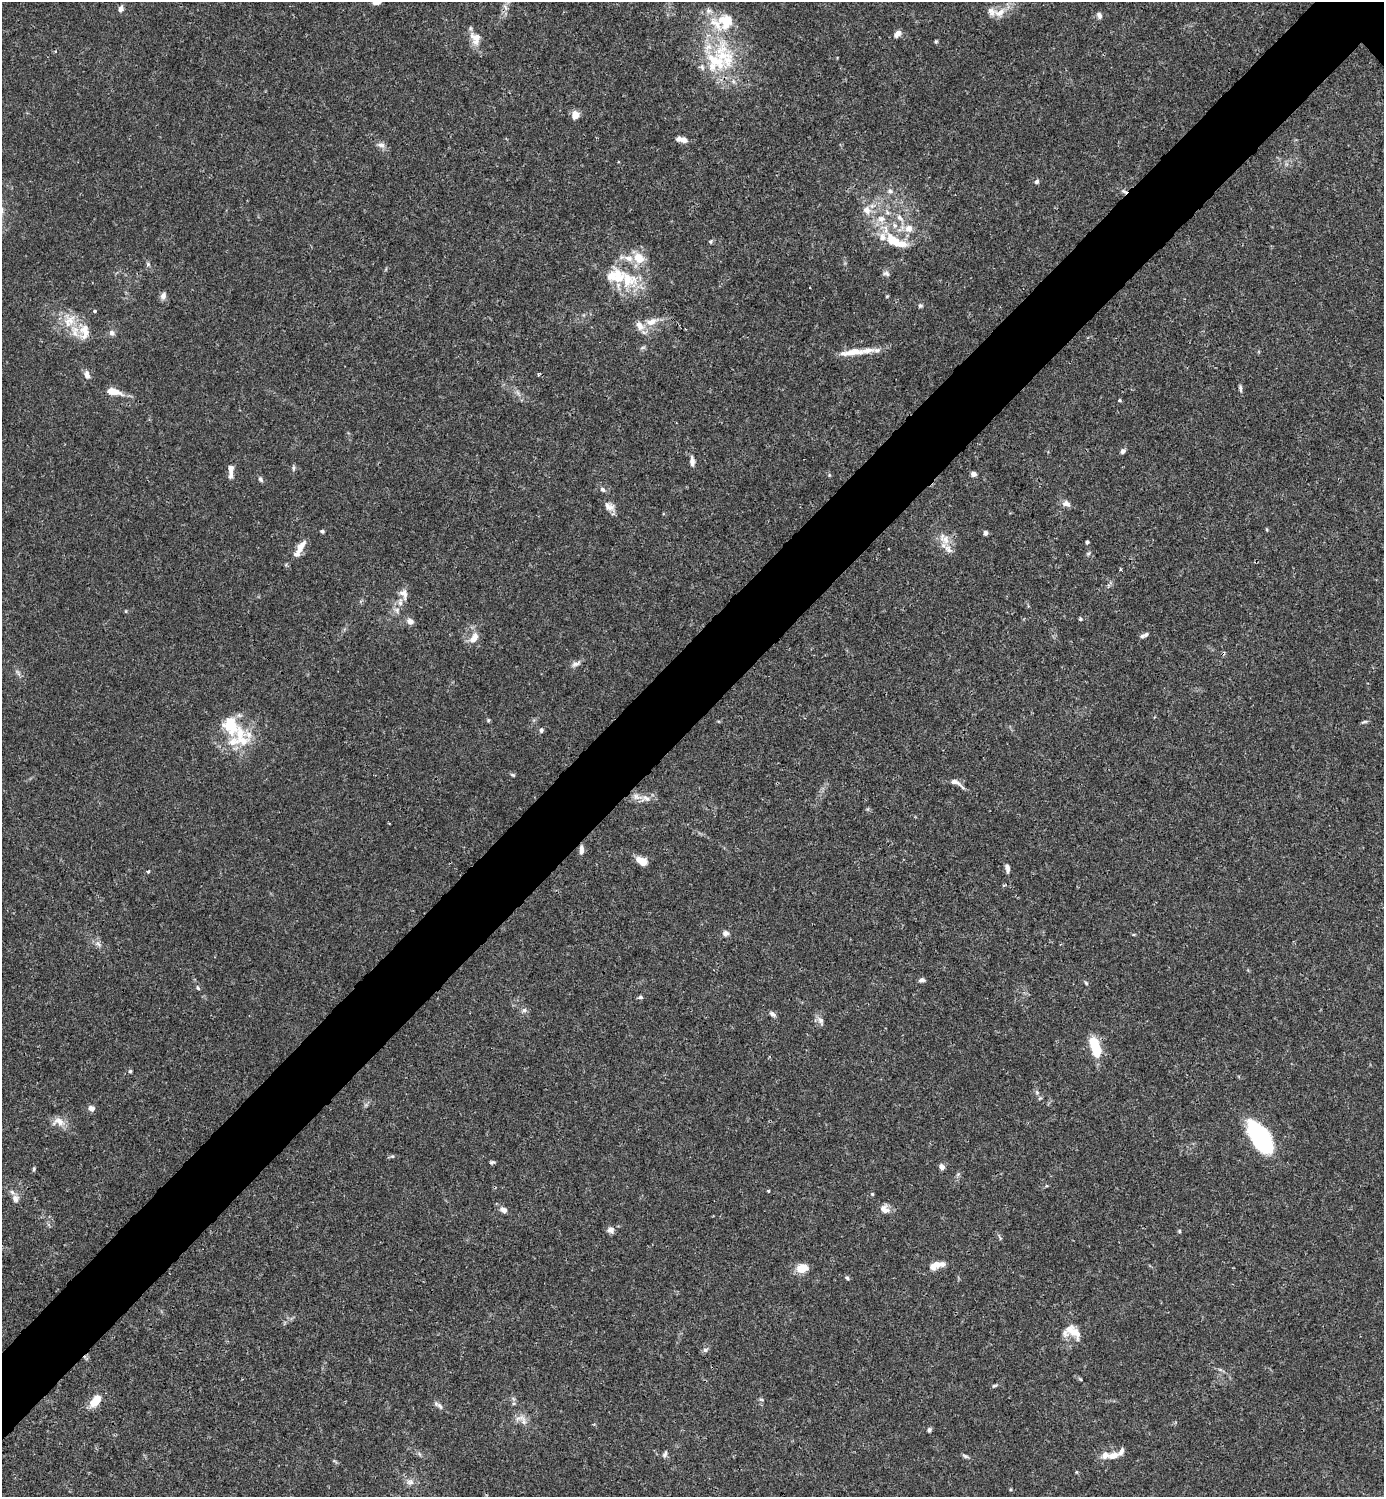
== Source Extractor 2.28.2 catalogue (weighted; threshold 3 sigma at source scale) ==
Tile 7 of 4 x 4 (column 3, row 2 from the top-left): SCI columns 3062-4443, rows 2990-4484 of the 5981 x 5982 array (HDU 1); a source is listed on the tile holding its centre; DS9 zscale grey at full resolution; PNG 1386 x 1499 px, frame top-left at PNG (2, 2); no overlay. Shown black and unused: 6% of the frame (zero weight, under 3 of 4 exposures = <1% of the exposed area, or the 3 px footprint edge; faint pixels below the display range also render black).
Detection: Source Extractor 2.28.2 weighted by HDU 2 'WHT'; one run over the whole footprint, this tile lists its part. Background 0.0153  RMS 0.0021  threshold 0.00965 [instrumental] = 3 sigma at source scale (4.5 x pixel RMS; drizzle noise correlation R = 1.50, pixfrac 1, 0.05/0.05 arcsec/px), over >= 5 px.
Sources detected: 142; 1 inside a brighter object's white glare — not listed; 27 inside a brighter listed object's ellipse — not listed separately; the other 114 listed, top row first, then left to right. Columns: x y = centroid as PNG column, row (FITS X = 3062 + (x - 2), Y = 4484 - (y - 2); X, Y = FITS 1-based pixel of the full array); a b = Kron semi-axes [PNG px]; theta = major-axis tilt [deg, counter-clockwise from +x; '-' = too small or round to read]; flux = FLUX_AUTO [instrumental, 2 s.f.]
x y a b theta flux
377 3 11 5 15 0.73
505 7 8 3 -46 0.39
120 9 7 5 55 0.91
1000 13 17 10 23 2.4
1099 15 8 6 -64 0.77
728 19 14 9 -35 2
897 34 9 6 42 1.2
475 38 16 12 -69 2.8
936 41 4 3 - 0.33
723 55 39 29 -61 16
575 115 9 8 - 1.8
682 140 13 6 -11 1.4
381 145 11 6 -9 0.94
1037 182 6 5 - 0.48
890 191 8 6 -13 0.67
1124 191 9 5 -29 0.56
866 210 10 9 - 1.7
900 218 10 7 -41 1
881 219 11 10 - 2
895 225 7 6 - 0.64
909 228 11 11 - 1.9
894 241 25 11 -28 6
711 242 6 3 90 0.26
639 258 12 10 -48 3.6
148 264 6 4 -73 0.36
886 273 9 6 -18 0.58
628 280 40 20 -39 9.4
163 296 9 7 71 0.92
920 305 6 5 - 0.36
94 311 4 3 - 0.31
69 321 20 15 71 4
652 322 16 9 22 2.3
84 331 21 12 86 3
112 333 7 7 - 0.76
642 348 8 3 19 0.35
853 352 35 8 7 3.6
539 374 7 2 44 0.2
87 375 10 6 -79 1.1
1240 388 11 4 -80 0.47
113 391 17 7 -12 3
1119 400 4 4 - 0.24
1123 451 7 5 41 0.54
692 461 12 6 -87 1
293 468 6 4 89 0.37
231 470 13 5 -90 2
973 474 6 5 - 0.74
260 479 8 5 -60 0.45
602 489 7 5 -44 0.54
1066 504 11 8 -14 1.1
609 506 15 9 -30 1.4
322 531 5 4 - 0.35
985 533 4 4 - 0.86
944 539 19 11 -43 2.5
1087 542 4 3 - 0.34
300 547 17 7 57 2.1
1120 569 3 2 - 0.3
400 602 14 6 86 1.5
1080 619 4 4 - 0.42
410 621 10 8 -27 1
1144 635 12 4 24 0.64
474 638 15 9 56 2
576 664 13 6 21 0.87
488 720 5 4 - 0.27
1364 722 10 3 9 0.34
230 725 34 22 -41 9.1
541 730 5 5 - 0.61
513 775 7 4 -26 0.3
956 783 20 6 -29 1.3
646 798 14 10 -9 1.6
581 850 11 5 89 1
642 861 11 7 -31 2.8
1007 868 10 5 -79 0.89
148 871 4 3 - 0.27
726 933 7 7 - 0.8
98 944 10 6 -52 0.81
922 980 6 5 - 0.72
1086 983 5 4 - 0.29
198 988 6 4 -70 0.34
640 997 6 5 - 0.4
524 1010 8 6 54 0.65
772 1014 10 5 -31 0.62
821 1021 14 7 -70 0.94
1095 1046 19 8 -72 8.8
130 1071 5 5 - 0.28
91 1108 7 6 - 0.98
58 1121 19 12 -2 2.2
1258 1134 30 17 -63 21
392 1156 6 5 - 0.35
492 1162 7 4 9 0.35
941 1167 6 5 - 0.99
34 1169 6 4 72 0.28
768 1191 4 3 - 0.21
872 1194 4 4 - 0.23
15 1198 10 9 - 1.2
885 1209 13 11 -52 1.4
504 1210 9 7 -37 0.89
611 1230 8 7 - 1
1179 1231 5 4 - 0.25
936 1265 17 8 18 2.5
802 1268 15 10 18 2.5
847 1278 6 4 -46 0.38
1075 1332 22 13 -46 3.1
705 1350 7 6 - 0.53
1080 1379 5 4 - 0.24
994 1386 8 3 19 0.33
761 1399 6 4 -19 0.28
95 1401 14 7 51 4.1
439 1406 14 5 -38 0.76
519 1418 17 5 11 1.2
929 1430 5 5 - 0.47
665 1454 9 5 64 0.55
1114 1455 13 8 18 1.8
965 1456 9 4 -26 0.44
410 1482 10 9 - 1.1
Overlapping masked pixels (flux is a lower limit): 2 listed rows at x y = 1124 191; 581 850
Isophote crosses this tile's border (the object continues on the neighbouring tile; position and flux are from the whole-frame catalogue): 1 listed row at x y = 377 3